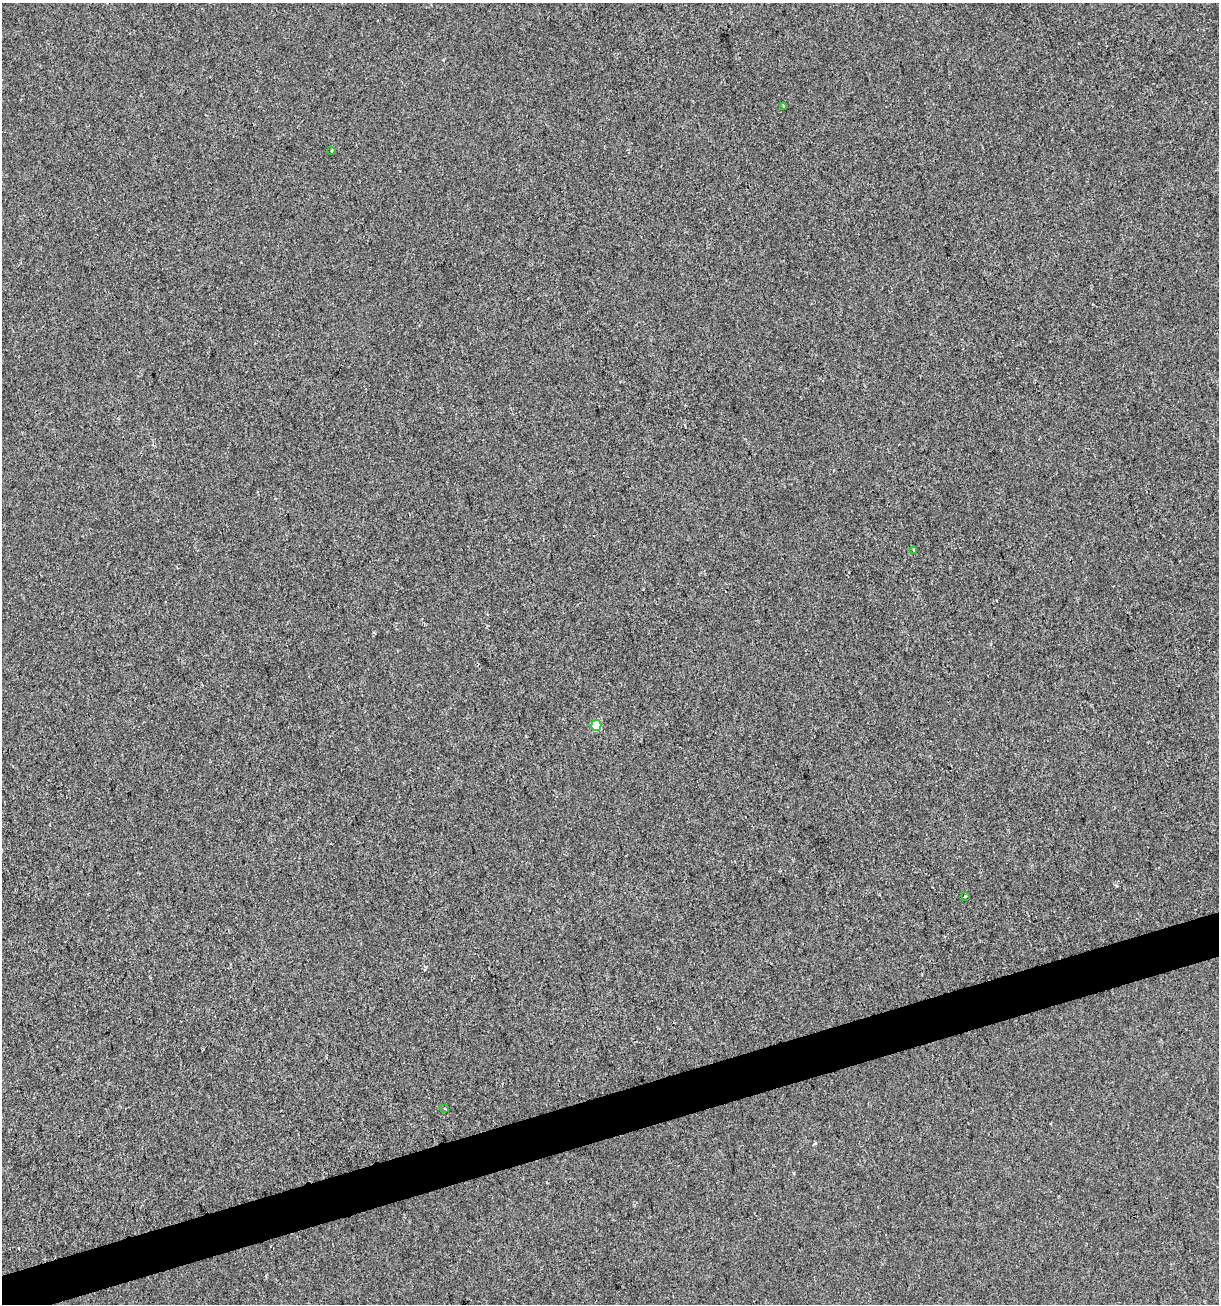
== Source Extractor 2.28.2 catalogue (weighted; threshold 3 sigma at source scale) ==
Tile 7 of 4 x 4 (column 3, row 2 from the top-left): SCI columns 2535-3751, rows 2607-3908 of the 5017 x 5211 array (HDU 1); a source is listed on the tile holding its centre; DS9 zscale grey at full resolution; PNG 1221 x 1306 px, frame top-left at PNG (2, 3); each listed source drawn as its Kron ellipse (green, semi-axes under 4 px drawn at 4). Shown black and unused: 3% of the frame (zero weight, under 2 of 3 exposures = <1% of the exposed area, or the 3 px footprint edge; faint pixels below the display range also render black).
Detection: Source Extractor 2.28.2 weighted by HDU 2 'WHT'; one run over the whole footprint, this tile lists its part. Background -6.11e-04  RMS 0.0042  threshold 0.0187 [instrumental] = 3 sigma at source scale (4.5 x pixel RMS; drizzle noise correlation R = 1.50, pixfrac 1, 0.0396/0.0396 arcsec/px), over >= 5 px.
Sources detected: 7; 1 cosmic-ray / hot-pixel residue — neither listed nor drawn; the other 6 listed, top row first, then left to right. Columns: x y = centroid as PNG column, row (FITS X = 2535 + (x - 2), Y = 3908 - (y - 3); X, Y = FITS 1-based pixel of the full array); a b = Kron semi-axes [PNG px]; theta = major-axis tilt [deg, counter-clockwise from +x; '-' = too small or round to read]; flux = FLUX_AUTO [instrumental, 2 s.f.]
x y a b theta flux
784 106 3 2 - 0.39
332 150 4 2 - 0.37
913 550 3 3 - 1
596 725 5 5 - 16
965 896 3 3 - 2.1
445 1108 2 2 - 0.36